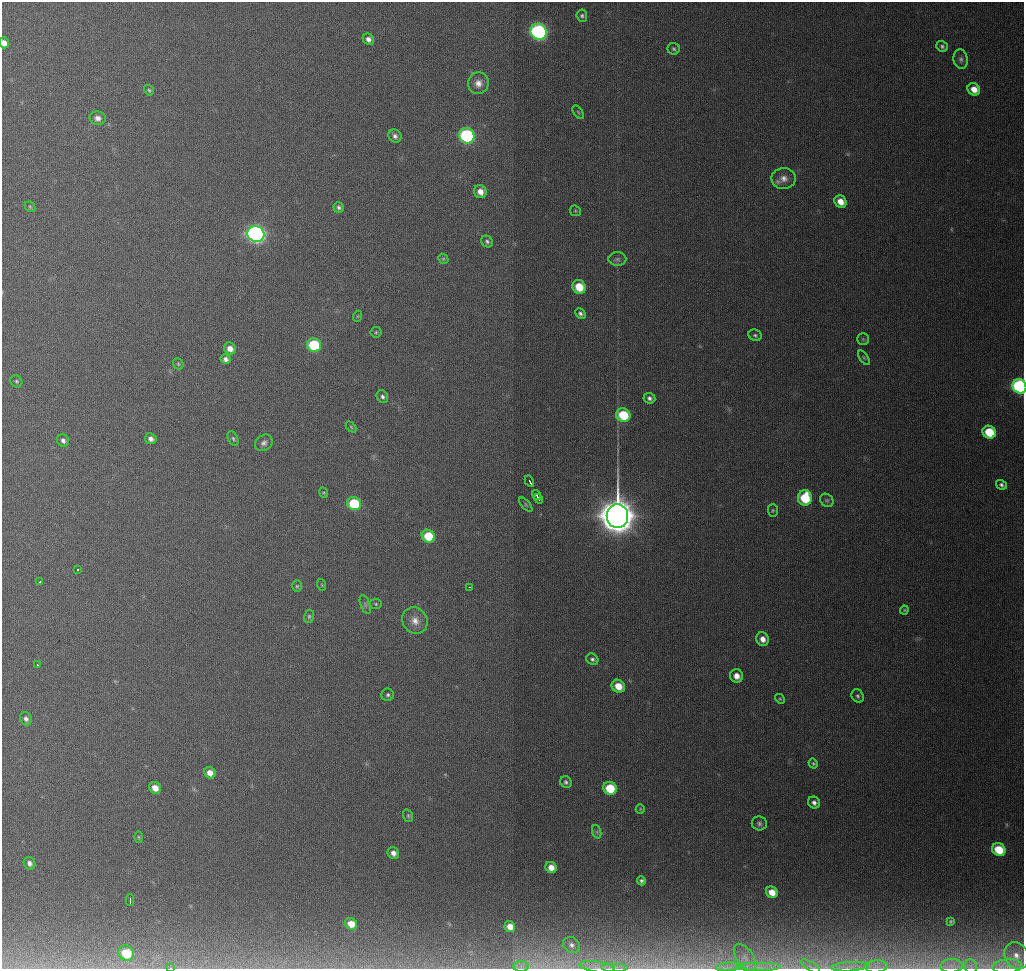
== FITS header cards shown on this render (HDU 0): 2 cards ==
NAXIS1  =                 1022
NAXIS2  =                  967

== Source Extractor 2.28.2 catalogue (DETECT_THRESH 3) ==
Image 1022 x 967 px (HDU 0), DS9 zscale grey, 1 PNG px = 1 image px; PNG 1026 x 971 px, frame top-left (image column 1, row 967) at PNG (2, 2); each listed source drawn as its Kron ellipse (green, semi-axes under 4 px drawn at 4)
Background 1190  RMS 11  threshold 32.2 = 3 sigma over >= 5 px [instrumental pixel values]
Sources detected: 114; all 114 listed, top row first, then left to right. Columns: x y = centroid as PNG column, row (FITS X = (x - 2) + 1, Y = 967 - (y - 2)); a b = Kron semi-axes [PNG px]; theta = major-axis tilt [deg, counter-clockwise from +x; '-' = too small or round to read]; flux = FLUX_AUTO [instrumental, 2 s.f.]
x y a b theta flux
582 16 6 5 - 1.5e+03
539 32 8 7 - 1.6e+05
368 39 6 5 - 3.3e+03
4 43 5 5 - 4.4e+03
942 46 6 5 - 1.7e+03
674 49 6 6 - 1.5e+03
961 59 10 7 -79 2.5e+03
478 83 11 10 - 5.9e+03
974 89 6 6 - 8.1e+03
149 90 5 4 - 1.1e+03
578 112 8 4 -55 9.6e+02
98 118 8 7 - 3.7e+03
395 136 7 6 - 2.5e+03
467 136 8 7 - 1.0e+05
784 178 12 10 -2 5.7e+03
480 192 7 6 - 6.2e+03
840 202 6 5 - 8.7e+03
30 207 6 4 -44 9.2e+02
339 207 5 5 - 1.7e+03
575 211 6 5 - 1.0e+03
256 234 8 7 - 3.1e+05
487 241 6 5 - 1.6e+03
443 259 5 4 - 9.5e+02
617 259 9 6 0 2.1e+03
579 287 7 6 - 1.8e+04
580 314 6 4 -48 2.1e+03
358 316 5 3 - 6.8e+02
376 332 5 5 - 1.1e+03
755 335 7 5 -28 1.6e+03
863 339 5 5 - 1.1e+03
314 345 7 6 - 4.8e+04
230 349 6 5 - 5.2e+03
864 358 8 4 -54 1.3e+03
226 359 5 4 - 2.6e+03
178 364 6 5 - 1.1e+03
16 381 6 5 - 1.3e+03
1019 386 7 6 - 1.4e+05
382 397 6 5 - 1.8e+03
649 398 6 5 - 2.3e+03
623 415 7 6 - 3.1e+04
351 427 6 4 -46 8.3e+02
989 432 7 6 - 2.6e+04
151 439 6 5 - 3.3e+03
233 439 7 5 -63 1.4e+03
63 441 7 5 -56 2.7e+03
264 443 9 7 35 2.9e+03
529 481 6 3 -61 5.2e+03
1001 485 6 4 -36 1.9e+03
324 493 5 3 - 7.9e+02
536 495 5 2 - 2.2e+03
805 498 7 7 - 3.1e+04
539 499 5 3 - 1.9e+03
827 500 7 6 - 1.5e+03
354 504 7 6 - 3.9e+04
526 505 8 4 -48 1.1e+03
773 510 6 5 - 1.1e+03
617 516 12 11 - 2.0e+06
428 536 7 6 - 2.4e+04
78 569 3 2 - 1.1e+03
40 582 3 2 - 1.1e+03
322 585 6 3 -71 8.0e+02
297 586 6 5 - 1.1e+03
469 587 3 2 - 1.0e+03
376 604 6 5 - 1.1e+03
365 605 10 4 -69 1.8e+03
904 610 4 4 - 8.0e+02
309 616 7 5 75 1.3e+03
415 621 14 12 -56 7.5e+03
763 639 7 6 - 5.0e+03
592 659 6 5 - 1.9e+03
37 665 3 2 - 1.6e+03
737 676 7 6 - 5.6e+03
618 686 7 6 - 1.1e+04
388 695 6 6 - 1.6e+03
858 696 7 5 -62 1.6e+03
780 699 5 4 - 8.6e+02
26 719 7 6 - 2.5e+03
813 763 5 4 - 1.0e+03
210 773 6 5 - 6.6e+03
566 782 6 5 - 1.7e+03
155 788 6 5 - 7.2e+03
610 788 7 6 - 2.8e+04
814 803 6 5 - 2.7e+03
640 809 5 4 - 7.2e+02
408 816 6 4 -70 1.1e+03
759 823 7 7 - 2.0e+03
597 832 7 4 -72 1.6e+03
138 837 5 3 - 8.7e+02
999 850 7 6 - 2.3e+04
393 853 6 5 - 3.7e+03
29 863 6 5 - 2.8e+03
551 867 6 5 - 6.7e+03
641 881 4 4 - 1.7e+03
772 892 6 5 - 8.8e+03
130 900 5 2 - 1.9e+03
951 921 4 4 - 9.2e+02
351 924 6 5 - 9.6e+03
510 927 5 5 - 6.9e+03
571 945 9 7 -38 3.1e+03
126 953 8 7 - 2.6e+04
1016 956 14 11 -64 9.2e+03
745 957 16 8 -55 7.1e+03
810 966 11 4 -32 2.1e+03
876 966 11 6 4 3.8e+03
951 966 11 7 2 4.4e+03
971 966 7 6 - 2.3e+03
1007 966 15 7 4 6.0e+03
521 967 8 5 0 2.6e+03
597 967 18 5 -6 5.6e+03
615 967 13 3 0 2.8e+03
729 967 13 3 5 3.1e+03
758 967 23 3 0 4.8e+03
850 967 19 4 3 5.3e+03
170 968 3 2 - 2.2e+03
At the frame edge (FLAGS 8, measured only in part): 3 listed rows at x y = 4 43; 1019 386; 170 968